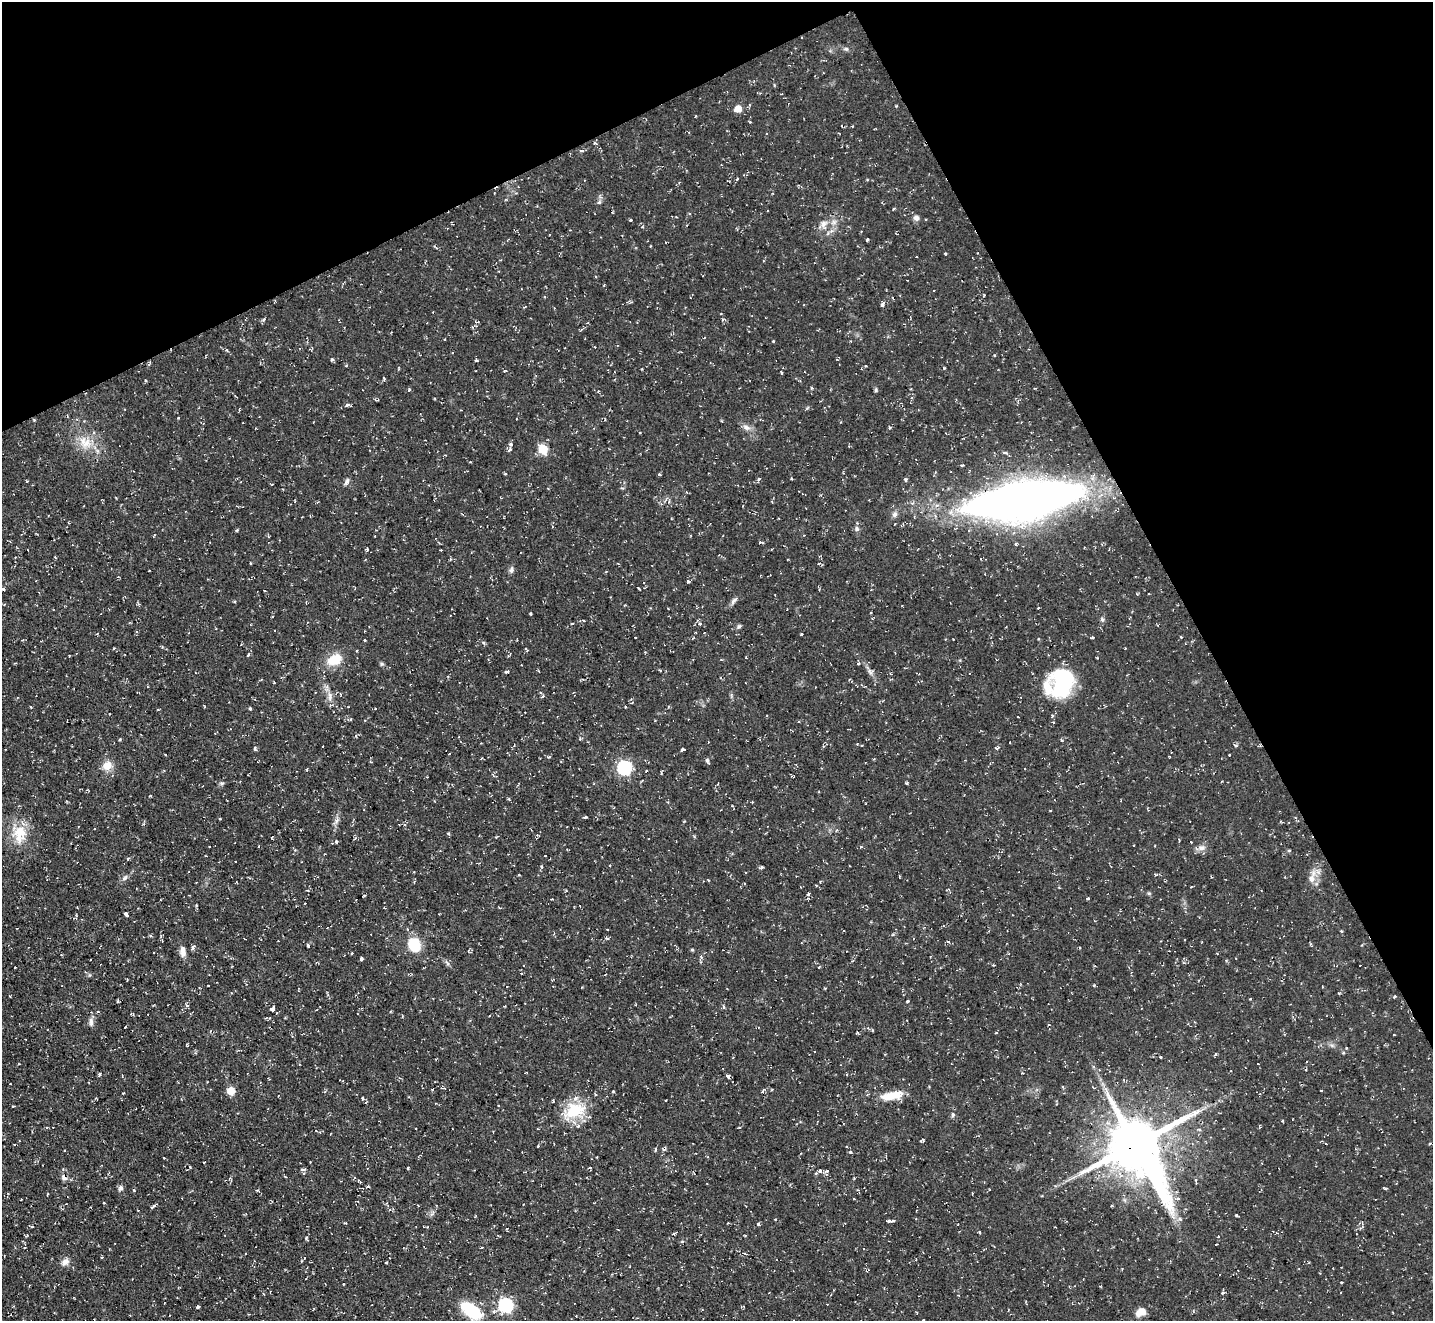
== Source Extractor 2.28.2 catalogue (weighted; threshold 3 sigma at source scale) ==
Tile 3 of 4 x 4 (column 3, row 1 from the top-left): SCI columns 2865-4295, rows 4244-5562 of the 5727 x 5714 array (HDU 1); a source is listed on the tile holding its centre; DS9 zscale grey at full resolution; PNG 1435 x 1323 px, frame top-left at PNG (2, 2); no overlay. Shown black and unused: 26% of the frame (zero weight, under 2 of 3 exposures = <1% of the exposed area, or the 3 px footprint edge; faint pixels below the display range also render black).
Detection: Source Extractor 2.28.2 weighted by HDU 2 'WHT'; one run over the whole footprint, this tile lists its part. Background 0.0548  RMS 0.0065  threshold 0.0293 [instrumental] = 3 sigma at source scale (4.5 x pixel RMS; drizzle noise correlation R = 1.50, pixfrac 1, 0.05/0.05 arcsec/px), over >= 5 px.
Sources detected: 245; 9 cosmic-ray / hot-pixel residue — not listed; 4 inside a brighter listed object's ellipse — not listed separately; the other 232 listed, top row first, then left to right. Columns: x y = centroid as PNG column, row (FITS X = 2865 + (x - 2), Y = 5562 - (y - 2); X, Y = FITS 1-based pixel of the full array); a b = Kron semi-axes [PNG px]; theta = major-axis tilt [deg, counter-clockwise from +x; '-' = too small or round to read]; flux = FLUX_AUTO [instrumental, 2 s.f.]
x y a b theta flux
846 49 7 5 6 1.3
738 109 5 5 - 11
595 143 5 3 - 0.72
581 151 7 3 -8 1
516 193 4 4 - 0.57
599 202 6 4 18 1
894 209 4 3 - 0.63
916 218 7 7 - 2.5
630 220 3 3 - 0.95
823 224 12 8 57 4.4
737 229 5 3 - 0.62
570 230 3 3 - 0.56
867 240 3 2 - 0.89
436 247 8 2 -36 0.76
945 253 4 2 - 0.56
595 276 4 2 - 0.59
883 303 7 4 46 1.3
264 319 5 4 - 1.4
723 319 5 3 - 0.77
477 322 4 3 - 0.93
581 329 7 3 3 0.76
773 341 3 3 - 0.63
227 350 5 3 - 0.67
994 355 3 3 - 0.69
332 360 4 4 - 1.5
476 360 4 3 - 0.77
866 366 3 2 - 0.64
944 368 4 3 - 0.59
505 371 4 3 - 0.62
781 372 4 3 - 0.98
384 379 5 3 - 0.72
811 388 3 3 - 0.96
409 390 4 3 - 0.94
876 390 6 4 89 0.91
347 405 6 3 13 1.9
239 409 4 3 - 0.69
178 418 3 2 - 0.59
34 420 4 4 - 0.59
746 427 11 7 -27 3.5
890 428 5 3 - 0.86
85 442 22 13 -36 13
511 444 4 4 - 1.7
543 449 6 5 - 32
509 450 5 4 - 1.4
1005 453 9 3 -6 1.1
962 465 4 3 - 0.81
505 474 4 3 - 0.71
659 474 4 3 - 0.83
759 479 5 3 - 0.8
905 479 5 4 - 0.95
347 482 10 5 63 1.8
272 484 3 2 - 0.58
1024 500 88 25 9 810
895 514 9 6 58 2.2
857 529 7 6 - 1.8
154 535 4 2 - 0.47
761 542 5 3 - 1
1016 544 4 3 - 0.95
367 549 5 4 - 0.83
441 550 3 2 - 0.48
450 559 3 3 - 0.91
511 570 8 6 87 2.1
688 582 4 4 - 0.9
638 588 3 2 - 0.61
3 589 3 3 - 0.79
235 601 4 3 - 0.68
734 601 13 5 50 2.3
1038 608 3 3 - 0.64
1102 619 7 6 - 1.4
700 624 5 5 - 1.2
739 626 7 5 41 1.2
801 634 3 3 - 0.77
635 637 3 2 - 0.69
1092 637 4 3 - 0.79
1181 637 4 2 - 0.6
365 640 3 3 - 0.7
483 642 5 3 - 0.88
526 649 6 3 -52 0.91
248 655 4 3 - 0.89
335 659 20 13 27 14
382 664 6 5 - 1
660 670 5 3 - 0.68
870 671 9 7 -37 2.2
506 672 5 3 - 1.1
1063 682 28 20 76 67
330 696 14 6 87 3.9
543 696 5 3 - 0.76
31 707 3 2 - 0.51
625 707 3 3 - 0.61
250 708 4 3 - 0.88
375 708 2 2 - 0.6
158 709 4 2 - 0.61
580 739 4 4 - 0.79
120 740 4 3 - 0.79
857 744 4 2 - 0.52
823 746 4 3 - 0.61
1236 746 5 3 - 0.95
255 749 5 4 - 1.1
682 749 4 3 - 1.4
1229 755 3 2 - 0.49
707 761 7 4 -65 1.3
107 766 14 12 27 7
624 768 7 6 - 110
494 775 7 3 -46 0.94
222 783 7 5 0 1.2
907 783 4 3 - 0.77
150 796 4 3 - 0.5
1148 810 4 4 - 0.53
585 817 6 3 9 0.79
337 820 11 4 50 2.1
94 829 3 2 - 0.53
836 830 5 3 - 0.71
20 833 27 15 85 17
448 834 4 3 - 0.89
336 842 4 3 - 1.3
861 846 5 3 - 0.76
1201 848 12 8 11 3.5
1289 851 5 3 - 0.76
545 856 3 2 - 0.53
610 866 3 2 - 0.81
761 867 5 3 - 1.3
1156 874 5 3 - 0.81
519 875 3 3 - 0.75
125 878 10 5 44 2.1
1311 878 13 8 75 5.3
1149 893 6 4 -1 0.9
808 894 4 3 - 2.7
1088 898 3 3 - 1.1
305 903 2 2 - 0.46
196 905 5 3 - 0.58
126 914 5 3 - 2.8
1341 931 5 3 - 0.61
151 936 5 3 - 0.75
607 938 5 4 - 1
948 942 5 3 - 0.77
308 945 3 3 - 1.2
414 945 10 8 -58 30
1362 945 3 3 - 0.54
692 950 4 3 - 0.84
183 951 12 7 -86 4.5
352 953 3 3 - 0.58
361 959 4 3 - 1.4
852 961 5 3 - 0.6
447 963 10 4 -56 1.5
1360 965 3 2 - 0.44
15 967 3 2 - 0.67
819 967 4 2 - 0.65
89 975 6 3 71 0.81
1094 985 5 3 - 0.73
208 986 3 2 - 0.61
1339 993 4 3 - 0.69
1394 996 4 3 - 0.95
1250 999 3 3 - 0.86
117 1001 5 3 - 0.8
907 1001 4 3 - 0.87
187 1005 7 4 -70 1.2
723 1007 4 4 - 1.4
272 1009 5 4 - 5.4
91 1022 12 6 -86 2.7
1049 1025 4 3 - 0.91
125 1027 3 2 - 0.86
872 1030 4 3 - 0.63
1394 1035 3 2 - 0.51
1343 1053 4 4 - 0.79
1215 1054 5 4 - 0.81
1160 1057 3 2 - 0.77
100 1074 4 3 - 2.3
847 1074 4 2 - 0.5
728 1076 5 3 - 3.5
10 1084 3 2 - 0.75
1063 1087 4 3 - 0.66
231 1091 5 5 - 17
613 1091 3 3 - 1.1
762 1092 5 3 - 1
892 1095 26 9 13 14
363 1099 4 3 - 1.9
1057 1104 4 3 - 0.67
13 1106 3 2 - 0.55
574 1111 28 18 21 26
953 1115 7 5 86 1.3
47 1128 4 3 - 0.86
739 1128 4 2 - 0.66
922 1140 7 2 31 0.99
1135 1145 22 18 -55 3700
538 1146 3 2 - 0.73
655 1150 5 3 - 0.92
850 1152 4 4 - 1
190 1167 5 3 - 0.65
408 1168 3 2 - 0.82
590 1168 4 2 - 0.67
303 1169 8 3 4 1.2
820 1171 4 3 - 1.9
827 1171 7 4 27 1.2
816 1173 5 3 - 0.59
64 1178 8 5 -58 2.4
1196 1179 5 4 - 1.1
359 1181 4 3 - 0.81
120 1188 7 6 - 2.2
1385 1189 4 3 - 0.89
134 1190 4 4 - 0.68
972 1193 3 2 - 0.52
47 1194 3 2 - 0.5
21 1199 2 2 - 0.47
854 1199 3 2 - 0.5
103 1203 3 2 - 0.99
153 1206 7 3 29 1.5
1236 1215 3 3 - 0.86
775 1219 3 2 - 0.48
1180 1219 7 5 -23 1.8
889 1221 4 3 - 1.5
892 1221 5 3 - 1.5
728 1223 3 2 - 0.63
758 1224 4 3 - 0.98
979 1232 3 3 - 0.81
225 1235 2 2 - 0.48
26 1236 4 3 - 0.71
1218 1236 4 4 - 0.85
306 1238 5 3 - 0.9
682 1241 5 3 - 0.65
1217 1244 3 2 - 0.46
482 1247 3 2 - 0.53
304 1258 3 2 - 0.57
65 1262 12 8 39 3.6
386 1263 3 2 - 0.66
1341 1282 3 2 - 0.55
343 1284 3 2 - 0.53
1222 1293 4 4 - 1
506 1305 7 7 - 100
198 1307 4 3 - 1.2
471 1310 28 14 -37 29
1141 1312 12 8 23 6.3
923 1320 3 3 - 0.78
Overlapping masked pixels (flux is a lower limit): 2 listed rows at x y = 728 1076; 1135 1145
Isophote crosses this tile's border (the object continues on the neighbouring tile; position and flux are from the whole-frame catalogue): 1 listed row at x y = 923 1320
Unlisted compact peaks at least as high as the median listed source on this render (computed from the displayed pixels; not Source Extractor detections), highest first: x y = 1062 740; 541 866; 237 530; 896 106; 807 408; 694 836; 737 179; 548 757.